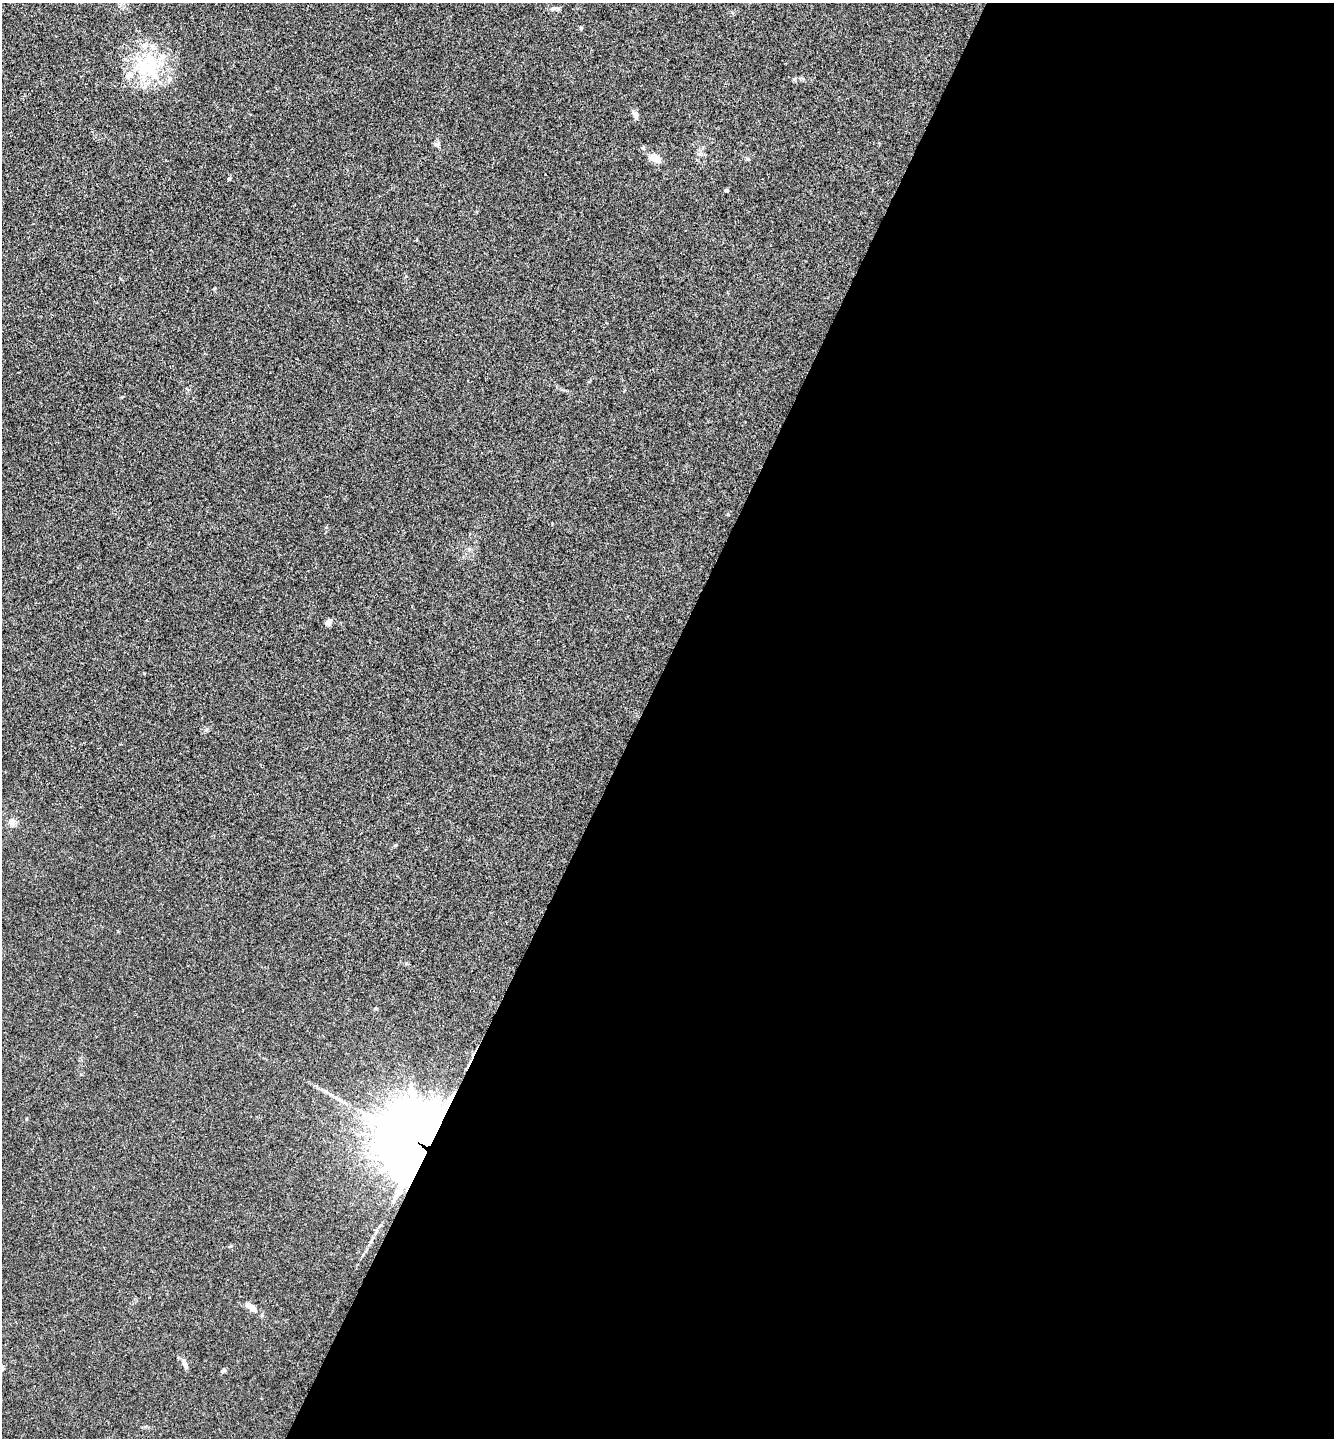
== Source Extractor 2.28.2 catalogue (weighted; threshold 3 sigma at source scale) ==
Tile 12 of 4 x 4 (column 4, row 3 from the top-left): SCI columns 4144-5475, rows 1442-2877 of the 5761 x 5752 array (HDU 1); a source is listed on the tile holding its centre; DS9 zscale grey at full resolution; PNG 1336 x 1440 px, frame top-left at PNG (2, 3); no overlay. Shown black and unused: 52% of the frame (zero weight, under 3 of 4 exposures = <1% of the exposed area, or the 3 px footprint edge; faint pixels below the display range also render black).
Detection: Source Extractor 2.28.2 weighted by HDU 2 'WHT'; one run over the whole footprint, this tile lists its part. Background 0.0243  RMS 0.0045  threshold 0.0201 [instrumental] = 3 sigma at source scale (4.5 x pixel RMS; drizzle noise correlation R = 1.50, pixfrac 1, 0.05/0.05 arcsec/px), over >= 5 px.
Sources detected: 18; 2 inside a brighter object's white glare — not listed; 1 inside a brighter listed object's ellipse — not listed separately; the other 15 listed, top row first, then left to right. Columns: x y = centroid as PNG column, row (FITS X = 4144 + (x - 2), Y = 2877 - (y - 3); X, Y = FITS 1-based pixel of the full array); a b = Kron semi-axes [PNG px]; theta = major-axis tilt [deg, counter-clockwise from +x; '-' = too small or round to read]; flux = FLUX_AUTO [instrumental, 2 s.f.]
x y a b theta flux
553 8 12 4 14 1.2
581 28 5 4 - 0.51
148 66 39 34 23 31
636 117 7 5 71 0.9
437 144 7 5 28 0.89
655 158 11 7 -23 4.9
727 190 4 4 - 0.62
469 549 5 5 - 0.66
328 622 8 6 32 1.9
12 822 9 8 - 2
395 845 5 3 - 0.42
425 1142 50 39 -22 2400
251 1307 15 7 -36 3.5
184 1363 12 5 -74 1.8
223 1371 9 4 44 0.69
Overlapping masked pixels (flux is a lower limit): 1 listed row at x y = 425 1142
Unlisted compact peaks at least as high as the median listed source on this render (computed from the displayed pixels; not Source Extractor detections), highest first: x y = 229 179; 794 79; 748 159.